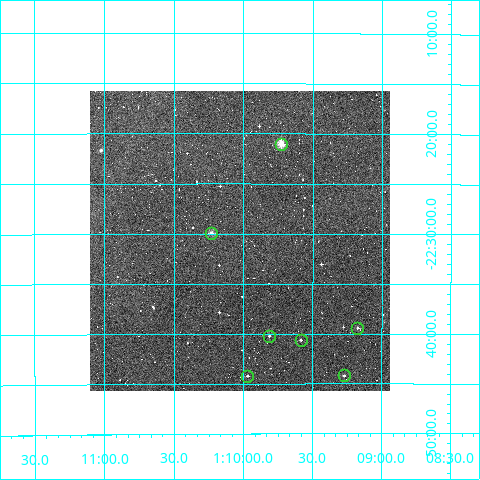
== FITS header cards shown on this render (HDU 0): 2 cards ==
NAXIS1  =                  300
NAXIS2  =                  300

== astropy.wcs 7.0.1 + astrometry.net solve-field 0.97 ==
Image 300 x 300 px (HDU 0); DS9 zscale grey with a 90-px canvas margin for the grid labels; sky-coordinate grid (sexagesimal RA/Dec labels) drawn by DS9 from the SOLVED WCS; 7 Tycho-2 reference stars matched to detected sources circled (green)
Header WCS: RA---TAN/DEC--TAN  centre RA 01:10:01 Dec -22:31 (17.51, -22.51 deg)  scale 6 arcsec/px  FOV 30.0' x 30.0'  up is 0 deg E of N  parity normal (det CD < 0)
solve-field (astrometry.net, Tycho-2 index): VERIFIED the header's WCS against the Tycho-2 star catalogue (verified at 2 index scales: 4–7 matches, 0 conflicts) and refined it, rather than solving blind
Solved WCS: RA---TAN-SIP/DEC--TAN-SIP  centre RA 01:10:02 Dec -22:31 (17.51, -22.51 deg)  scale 5.99 arcsec/px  FOV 29.9' x 29.9'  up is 0 deg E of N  parity normal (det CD < 0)
The solver's refit moves the header's centre by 1.9 arcsec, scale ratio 0.9981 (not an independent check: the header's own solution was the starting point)
Tycho-2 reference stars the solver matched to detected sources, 7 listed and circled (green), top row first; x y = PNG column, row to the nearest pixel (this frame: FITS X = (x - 90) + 1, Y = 300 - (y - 91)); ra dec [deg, ICRS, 3 dp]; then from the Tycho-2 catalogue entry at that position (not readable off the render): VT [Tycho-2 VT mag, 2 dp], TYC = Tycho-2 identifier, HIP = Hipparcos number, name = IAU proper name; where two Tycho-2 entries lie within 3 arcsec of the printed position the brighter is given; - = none
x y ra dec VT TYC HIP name
281 144 17.432 -22.350 9.68 5853-762-1 5446 -
211 233 17.557 -22.498 10.56 5853-929-1 - -
357 328 17.294 -22.657 11.78 6425-26-1 - -
269 336 17.453 -22.670 12.23 6425-81-1 - -
301 340 17.397 -22.677 12.60 6425-84-1 - -
344 375 17.318 -22.737 12.09 6425-63-1 - -
247 376 17.492 -22.737 11.80 6425-27-1 - -